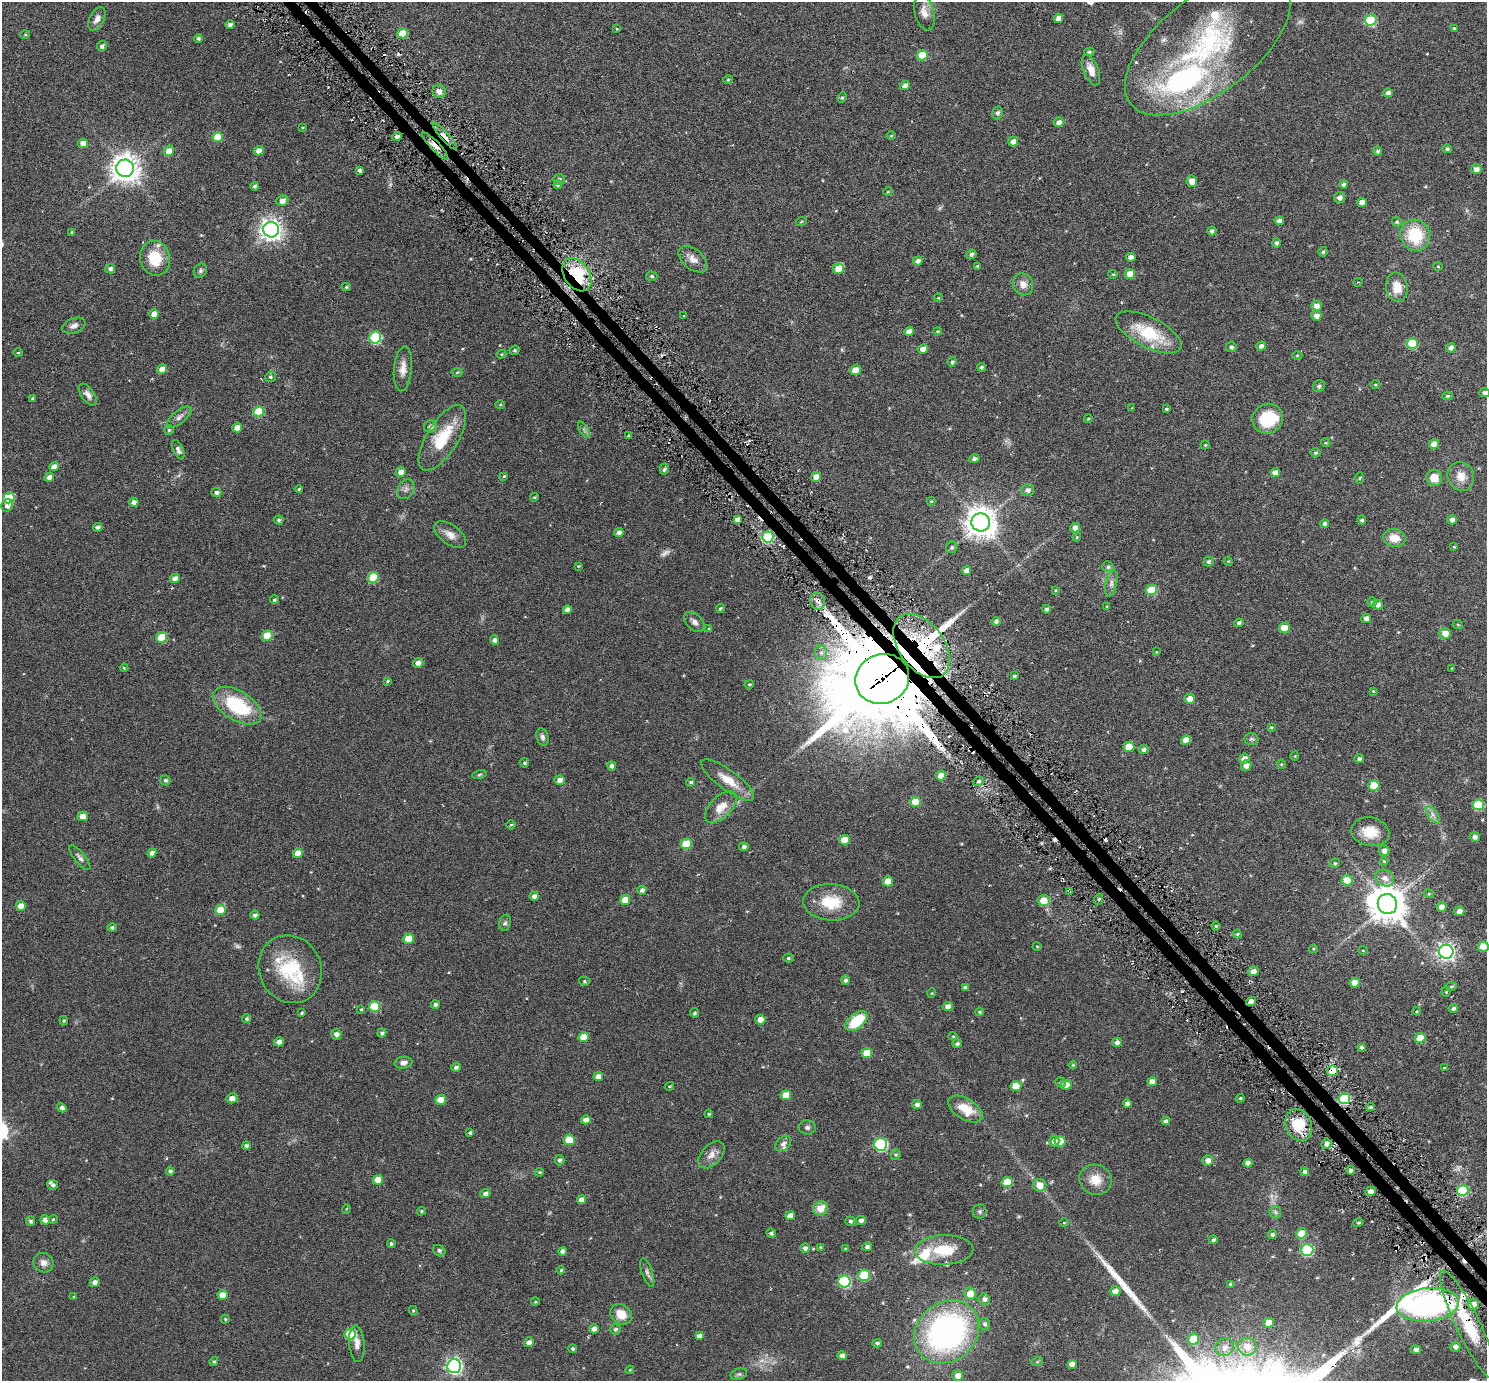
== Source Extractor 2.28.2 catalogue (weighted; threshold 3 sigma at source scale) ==
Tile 6 of 4 x 4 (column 2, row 2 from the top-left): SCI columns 1552-3036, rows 2966-4344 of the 6069 x 6069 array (HDU 1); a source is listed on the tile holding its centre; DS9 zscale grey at full resolution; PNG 1489 x 1383 px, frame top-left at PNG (2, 2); each listed source drawn as its Kron ellipse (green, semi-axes under 4 px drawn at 4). Shown black and unused: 2% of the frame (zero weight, under 3 of 6 exposures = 3% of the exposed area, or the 3 px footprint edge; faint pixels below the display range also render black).
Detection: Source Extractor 2.28.2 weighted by HDU 2 'WHT'; one run over the whole footprint, this tile lists its part. Background 0.032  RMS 0.0083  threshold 0.0339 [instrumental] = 3 sigma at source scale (4.09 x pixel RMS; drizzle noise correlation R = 1.36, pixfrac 0.8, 0.05/0.05 arcsec/px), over >= 5 px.
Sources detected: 454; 5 too faint to see at this stretch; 3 inside a brighter object's white glare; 7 cosmic-ray / hot-pixel residue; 3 long thin detections or spike segments (spike, bleed or trail) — neither listed nor drawn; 16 inside a brighter listed object's ellipse — not listed separately; the other 420 listed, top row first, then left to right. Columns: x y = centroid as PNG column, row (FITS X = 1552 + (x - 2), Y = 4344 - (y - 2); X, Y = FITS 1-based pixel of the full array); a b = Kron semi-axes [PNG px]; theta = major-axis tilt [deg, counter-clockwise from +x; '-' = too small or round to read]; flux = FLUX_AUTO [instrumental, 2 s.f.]
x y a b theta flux
924 12 18 9 -76 6.1
1058 18 5 4 - 4.7
97 19 13 7 63 3.8
1371 20 6 5 - 35
230 24 5 4 - 2.2
1454 28 4 4 - 0.98
617 29 4 3 - 0.48
402 33 5 5 - 12
25 35 5 3 - 0.57
198 38 4 4 - 1.5
1208 45 97 48 37 140
102 46 5 5 - 1.6
1089 52 5 4 - 1
922 55 5 5 - 18
1091 70 16 7 -68 6.4
728 80 5 4 - 0.72
905 85 5 4 - 3.3
439 91 7 6 - 3.2
1388 93 4 4 - 2.7
842 98 5 4 - 0.9
998 113 6 5 - 1.8
1059 122 5 5 - 3.7
302 127 4 3 - 0.63
445 136 17 4 -48 4.9
891 136 5 3 - 0.57
218 137 5 5 - 17
397 137 5 4 - 2.9
1013 141 5 4 - 3.4
83 143 5 4 - 5.6
435 146 18 4 -46 6.6
1447 149 4 4 - 1.6
169 151 5 5 - 5.8
259 151 5 4 - 4.2
1378 151 4 4 - 1.4
125 168 9 8 - 850
1476 169 5 5 - 3.6
359 170 4 4 - 1.6
559 179 6 5 - 1.7
1192 181 6 5 - 5.4
1343 184 4 4 - 1.6
558 185 4 4 - 1.1
254 186 4 4 - 1.6
888 191 4 3 - 0.55
1340 197 6 5 - 3
282 201 6 5 - 3.6
1362 202 5 4 - 5.2
1279 221 5 4 - 3.4
801 222 5 3 - 0.66
1397 222 5 5 - 1.3
271 230 8 7 - 450
1212 231 4 4 - 2
72 232 4 4 - 0.9
1415 235 16 14 -66 30
1276 243 5 4 - 1.5
1323 252 5 4 - 1.3
971 254 5 4 - 1.6
1131 257 4 4 - 3.6
155 258 17 15 -79 20
693 259 17 10 -40 5.4
918 261 5 4 - 2.5
978 266 4 3 - 0.85
1438 266 4 3 - 0.53
110 269 5 4 - 2.2
838 269 5 5 - 9.6
200 271 7 6 - 1.5
1113 274 4 4 - 0.68
1130 274 5 5 - 7.2
577 275 18 12 -55 33
652 276 6 4 -1 1.1
1358 282 5 3 - 0.66
1023 284 11 10 - 5
346 287 4 4 - 0.87
1397 287 15 11 -80 9.4
938 298 4 3 - 0.55
1316 306 5 5 - 3.5
154 314 5 4 - 5.9
684 316 4 2 - 0.47
1316 316 5 5 - 3
74 326 12 7 22 3.1
909 331 5 4 - 4.3
937 331 4 3 - 0.76
1149 332 36 15 -27 30
375 338 6 6 - 55
1412 343 5 5 - 28
1261 346 5 4 - 3
1231 347 5 5 - 1.7
1451 348 5 4 - 2.4
923 349 5 4 - 4.1
515 350 5 4 - 1.1
18 352 5 3 - 0.67
501 354 5 4 - 0.76
1297 356 5 3 - 0.69
952 362 5 4 - 1.4
981 367 4 4 - 1.2
162 369 5 4 - 6.9
403 369 22 9 84 6.6
855 370 5 5 - 10
457 372 5 3 - 0.68
270 377 5 5 - 1.3
1375 384 5 3 - 0.68
1319 386 6 5 - 1.5
1485 393 5 4 - 2.2
88 395 13 6 -53 3.5
1447 396 5 4 - 1.1
32 399 3 3 - 0.92
500 405 5 3 - 0.66
1132 408 4 4 - 0.52
1166 409 4 3 - 0.96
259 411 5 5 - 25
179 417 15 6 40 3.2
1088 419 4 3 - 0.52
1268 419 15 14 - 29
431 426 7 6 - 2.4
237 428 5 4 - 5.9
169 430 4 4 - 1
584 430 9 3 -58 1.6
628 436 4 4 - 0.85
442 438 37 15 58 26
1326 443 5 3 - 0.69
1434 444 5 4 - 6.2
1205 445 4 4 - 0.81
178 450 10 5 -65 2.6
1316 453 5 4 - 1.1
974 459 5 4 - 2.1
54 467 5 4 - 4.2
664 469 6 4 76 1.6
401 472 5 5 - 5.6
1275 473 5 4 - 5.4
504 476 3 3 - 0.69
1461 476 15 13 -65 7.4
49 477 5 4 - 3.1
816 477 5 4 - 4.3
1360 478 5 3 - 0.6
1434 478 8 8 - 7.5
299 489 4 4 - 0.89
406 489 10 8 60 2.8
1028 490 6 6 - 2.8
216 493 5 4 - 2.1
534 497 4 3 - 0.79
9 498 5 5 - 30
931 501 4 4 - 0.62
134 502 4 4 - 3.7
7 505 6 5 - 3.8
737 519 4 4 - 2.9
279 520 5 4 - 1.2
1362 520 4 4 - 1.4
1452 520 4 4 - 2.9
981 522 9 9 - 1100
1324 524 4 4 - 1.8
98 527 5 4 - 2.3
1075 528 5 4 - 3.7
619 533 4 4 - 3.2
450 535 18 9 -35 5.9
768 537 6 5 - 49
1077 537 4 4 - 0.72
1394 538 11 9 -11 9.2
952 547 6 5 - 1.4
1454 547 4 3 - 0.58
1228 561 5 4 - 0.68
1208 562 5 5 - 1.5
578 566 3 3 - 0.57
1108 567 6 5 - 1.4
966 571 4 4 - 3.9
373 577 5 5 - 22
175 579 5 4 - 4.6
1111 584 14 5 77 3.2
1055 590 4 3 - 0.66
1151 590 6 5 - 21
274 600 4 4 - 1.1
818 601 8 7 - 3.4
1372 602 4 4 - 0.89
1378 605 5 5 - 3.4
1107 606 4 3 - 0.62
720 608 4 3 - 1.1
1046 609 4 4 - 1.8
567 610 4 4 - 3.3
1366 618 5 4 - 2.9
996 621 5 4 - 1.8
694 622 12 7 -44 3.1
1239 623 4 4 - 1.8
1458 625 5 3 - 0.57
1284 628 5 5 - 12
709 629 4 4 - 0.91
1445 633 6 5 - 6.6
267 636 5 5 - 15
162 637 5 5 - 23
494 640 5 4 - 2.2
922 646 36 22 -53 71
1156 652 4 2 - 0.43
821 653 7 6 - 2.4
418 663 5 4 - 4
124 668 4 3 - 0.64
1452 668 3 2 - 0.49
1014 676 3 3 - 1.1
882 679 27 24 23 15000
388 681 4 3 - 0.84
749 684 5 4 - 0.88
1373 691 4 3 - 0.61
1190 699 5 5 - 4.7
237 706 27 14 -32 45
1271 727 3 3 - 0.7
542 737 9 6 -73 2.1
1251 739 7 6 - 1.3
1186 740 5 4 - 5.8
1129 747 5 5 - 10
1143 749 5 4 - 1.7
1295 756 4 3 - 0.47
1244 759 5 5 - 4.5
1359 759 5 4 - 1.8
524 763 4 4 - 1.2
1281 764 4 4 - 0.68
1246 765 5 5 - 3.6
612 766 4 4 - 2.5
479 774 7 3 10 0.85
941 776 5 4 - 7.3
165 780 5 5 - 1.5
560 780 5 4 - 3.7
728 780 32 10 -37 13
978 781 6 4 20 1.3
691 782 4 4 - 1.4
1374 785 5 5 - 17
915 802 5 5 - 17
1478 805 6 5 - 33
721 807 20 10 44 9.9
1433 815 10 5 -55 2.8
83 816 5 5 - 5.4
511 825 5 4 - 0.75
1370 832 19 14 -10 15
1475 837 5 4 - 2.5
844 840 5 5 - 8.4
686 844 5 5 - 20
744 847 4 4 - 2
1384 851 5 5 - 2.9
152 853 4 4 - 2.8
298 853 5 5 - 7.9
80 858 15 5 -51 2.6
1384 861 4 4 - 0.64
1335 863 5 4 - 1.2
1385 878 10 8 -27 4.6
1347 880 5 5 - 16
888 881 5 5 - 9.5
642 890 5 4 - 2.1
1069 891 4 2 - 0.76
1429 894 5 3 - 0.7
534 896 5 4 - 2.6
1099 899 5 3 - 0.88
625 900 5 5 - 9.2
1043 900 6 5 - 10
831 902 28 18 -4 23
1387 904 10 9 - 1500
21 906 5 4 - 10
1442 907 5 5 - 3.8
220 910 5 5 - 17
1459 911 5 4 - 3.8
255 915 4 4 - 2
505 923 8 6 73 1.5
1216 926 4 4 - 0.91
112 928 5 4 - 1.4
1237 934 4 4 - 0.83
408 939 5 5 - 16
1037 946 4 4 - 0.65
1483 947 5 5 - 14
1313 949 4 3 - 0.62
1363 950 5 3 - 0.53
1446 952 7 7 - 240
788 958 5 4 - 1.2
290 969 35 31 -63 44
1253 971 5 5 - 3.8
845 980 5 4 - 1.8
584 981 5 4 - 0.98
1355 983 5 5 - 9.3
1451 986 6 4 2 0.98
965 987 4 3 - 1.8
1446 992 4 4 - 0.68
932 993 5 3 - 0.52
1251 1002 5 4 - 4.7
435 1005 4 4 - 1.8
374 1006 5 5 - 28
948 1006 5 4 - 4.9
361 1009 3 3 - 0.87
1453 1009 4 4 - 1.8
1417 1011 4 4 - 0.65
979 1012 4 3 - 0.79
302 1013 3 3 - 1
694 1013 5 4 - 1.4
246 1019 4 4 - 1.2
64 1020 4 4 - 0.79
760 1020 5 5 - 5.7
856 1021 13 7 40 26
382 1033 4 4 - 1.8
336 1034 5 5 - 2.6
953 1036 4 4 - 0.74
584 1037 5 5 - 12
1420 1038 5 5 - 11
279 1042 4 4 - 4.5
1117 1042 5 4 - 2.2
957 1044 5 4 - 1.9
1361 1047 4 4 - 1.6
867 1053 5 5 - 14
403 1063 9 6 9 2.7
1073 1065 4 4 - 0.85
456 1067 5 4 - 1.7
1444 1068 3 3 - 0.47
1333 1071 5 5 - 12
598 1076 5 4 - 4
1061 1082 5 5 - 1
1152 1082 5 4 - 5.4
1066 1085 5 5 - 3.9
669 1086 5 3 - 0.71
1016 1086 5 5 - 17
786 1095 5 5 - 10
232 1098 5 5 - 5.2
1240 1098 4 3 - 0.76
1344 1099 6 5 - 45
441 1100 5 5 - 11
1127 1103 4 4 - 2.5
917 1105 5 4 - 2.3
1370 1107 4 3 - 1
62 1108 5 4 - 2.4
966 1109 19 10 -32 14
709 1114 4 3 - 0.94
586 1120 5 4 - 4.3
1166 1121 4 4 - 2.1
1299 1125 16 13 -68 21
807 1127 8 7 - 2
470 1133 4 3 - 1.3
569 1140 5 5 - 16
1054 1141 5 5 - 4.1
1060 1141 5 5 - 13
783 1144 9 6 45 2.4
881 1144 6 6 - 82
1326 1144 5 5 - 2.7
246 1146 4 4 - 1.8
711 1155 16 10 47 5.1
896 1155 5 5 - 0.95
560 1160 5 5 - 1.8
1208 1160 5 5 - 3.6
1248 1163 4 4 - 4.1
1351 1170 4 3 - 2.5
170 1171 4 4 - 1.7
540 1172 4 4 - 1
1305 1172 4 4 - 2.6
378 1180 5 5 - 7.9
1095 1180 16 15 - 11
1007 1182 5 5 - 17
53 1185 5 4 - 1.7
1040 1185 6 6 - 7.3
1463 1190 6 5 - 42
1370 1191 5 4 - 3.1
485 1194 5 4 - 2.8
581 1200 4 4 - 3.6
820 1208 7 7 - 8.8
346 1209 5 3 - 0.5
421 1211 5 4 - 0.8
980 1212 7 7 - 1.4
1275 1212 6 5 - 1.5
790 1216 5 4 - 6.4
53 1219 5 4 - 0.74
45 1220 5 4 - 3.8
861 1220 5 4 - 2.7
30 1221 5 4 - 1.5
850 1221 5 4 - 1.3
1064 1223 4 4 - 0.68
1358 1223 5 3 - 0.84
771 1233 5 4 - 1.2
1302 1233 5 5 - 13
1272 1234 5 4 - 1.6
1213 1240 4 4 - 1.3
391 1244 4 4 - 1.2
820 1247 4 3 - 0.53
867 1247 5 4 - 2.5
805 1248 5 5 - 2.5
845 1249 4 4 - 0.72
944 1250 29 15 2 22
1307 1250 6 6 - 65
439 1251 6 5 - 2
562 1251 4 4 - 2.9
43 1263 10 9 - 3.9
561 1270 4 4 - 0.9
647 1273 15 5 -71 2.5
864 1275 6 5 - 28
95 1282 5 4 - 2.9
844 1282 6 6 - 59
1230 1284 4 3 - 1.2
1115 1291 5 5 - 5.2
970 1294 6 6 - 8.1
223 1295 5 5 - 7.9
74 1297 4 3 - 0.83
984 1299 6 5 - 2.5
535 1302 4 3 - 0.65
1473 1304 5 5 - 8.6
1428 1305 31 16 7 150
413 1311 5 4 - 0.84
621 1314 11 9 -32 9.1
225 1319 4 4 - 0.89
1269 1323 5 5 - 8.2
985 1324 6 5 - 1.7
1468 1325 60 12 -64 35
594 1329 4 4 - 4
615 1329 5 5 - 1.5
947 1332 35 29 40 200
350 1334 5 5 - 24
699 1336 4 4 - 2.7
1193 1339 6 5 - 17
529 1342 5 4 - 3.3
877 1343 5 4 - 1.4
357 1344 18 7 -85 5.1
1225 1347 9 8 - 4.7
1247 1347 9 8 - 9.1
1455 1347 5 4 - 3
573 1349 4 4 - 1.1
1416 1350 5 4 - 3.5
842 1356 5 4 - 3.2
214 1361 4 4 - 1
1037 1362 6 4 18 0.82
1072 1364 4 4 - 5.6
454 1366 7 7 - 190
630 1370 4 4 - 0.62
739 1374 8 5 18 1.5
958 1375 5 5 - 5
Overlapping masked pixels (flux is a lower limit): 13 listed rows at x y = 445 136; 435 146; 577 275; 768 537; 818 601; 922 646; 882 679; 1069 891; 1251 1002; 1333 1071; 1299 1125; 1428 1305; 1468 1325
Isophote crosses this tile's border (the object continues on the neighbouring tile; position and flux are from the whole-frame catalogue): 2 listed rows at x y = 1485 393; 1483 947